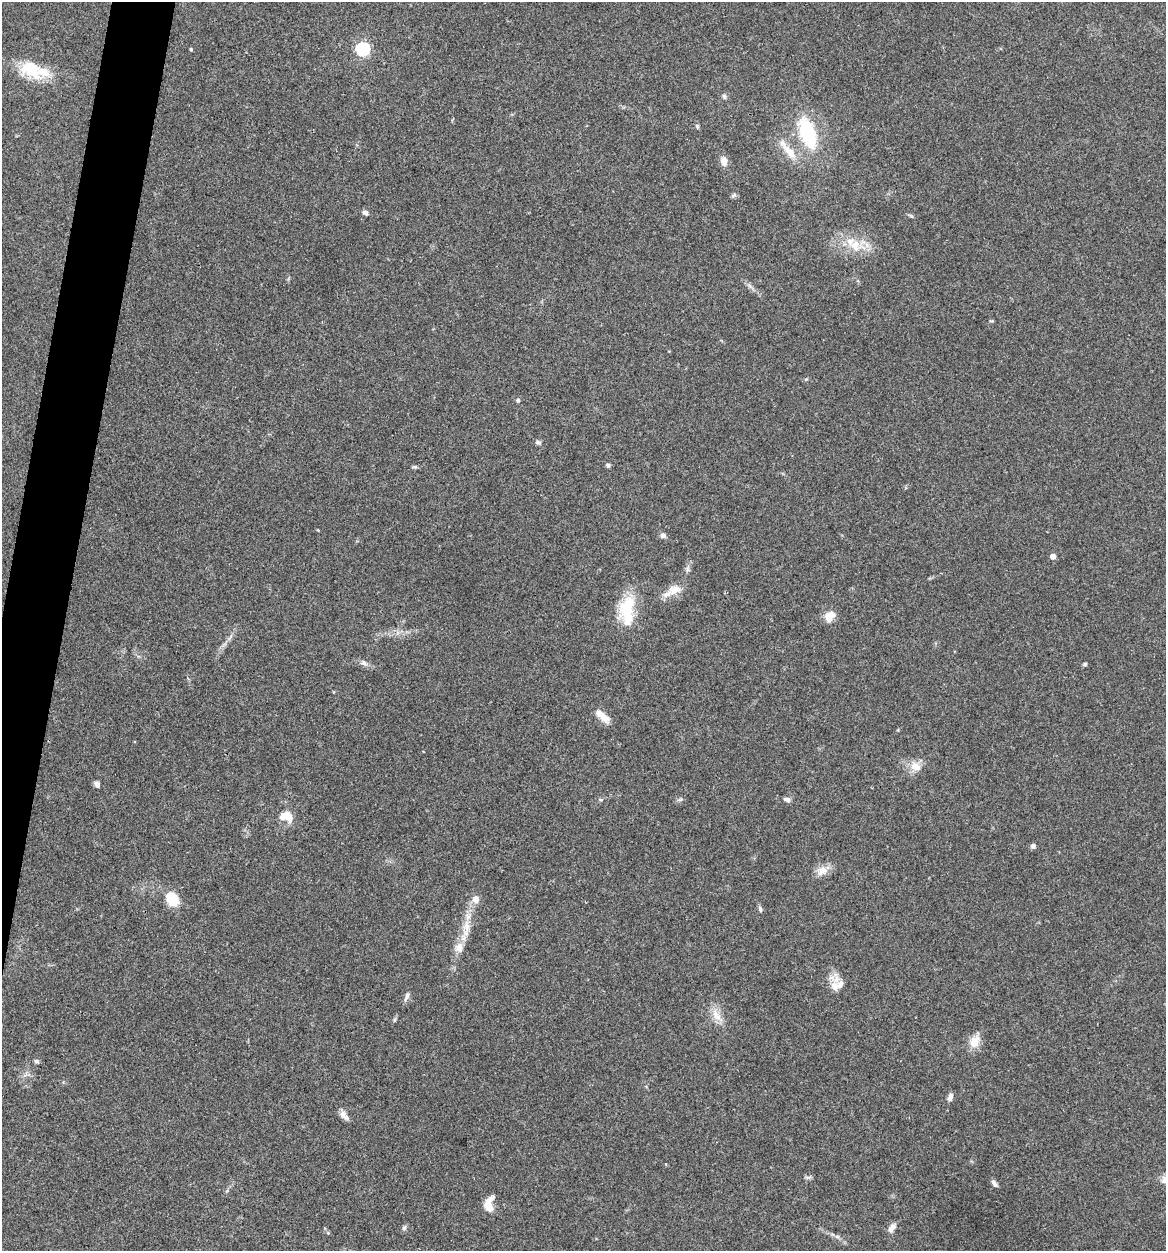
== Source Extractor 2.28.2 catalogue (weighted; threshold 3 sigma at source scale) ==
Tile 7 of 4 x 4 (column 3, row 2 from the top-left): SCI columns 2573-3736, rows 2502-3750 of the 5022 x 5005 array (HDU 1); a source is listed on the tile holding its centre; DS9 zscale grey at full resolution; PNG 1168 x 1253 px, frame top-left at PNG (2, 2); no overlay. Shown black and unused: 3% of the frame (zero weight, under 3 of 4 exposures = <1% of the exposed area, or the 3 px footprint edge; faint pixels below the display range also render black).
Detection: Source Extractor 2.28.2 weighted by HDU 2 'WHT'; one run over the whole footprint, this tile lists its part. Background 0.0635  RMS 0.0051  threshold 0.023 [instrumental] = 3 sigma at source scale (4.5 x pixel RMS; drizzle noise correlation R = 1.50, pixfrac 1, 0.05/0.05 arcsec/px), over >= 5 px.
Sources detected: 59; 7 inside a brighter listed object's ellipse — not listed separately; the other 52 listed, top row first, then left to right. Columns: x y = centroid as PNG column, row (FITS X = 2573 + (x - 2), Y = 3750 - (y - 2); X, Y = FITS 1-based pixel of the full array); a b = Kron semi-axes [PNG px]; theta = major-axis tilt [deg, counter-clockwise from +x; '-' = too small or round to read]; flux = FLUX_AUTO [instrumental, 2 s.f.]
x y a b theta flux
191 49 3 3 - 0.65
362 49 6 6 - 84
31 70 30 19 -33 19
724 97 7 5 -63 0.94
697 126 7 4 -46 0.75
807 133 23 12 -72 43
789 151 29 9 -47 8.6
724 161 13 9 -76 3
733 196 8 5 45 0.95
365 213 7 5 -36 1.6
856 244 15 12 28 7.7
992 321 6 2 5 0.52
806 379 4 4 - 0.53
518 400 5 5 - 0.83
538 442 8 5 2 1
608 465 6 5 - 1
415 467 7 4 -10 0.78
663 535 8 6 5 1.5
1053 556 5 4 - 4
674 590 21 13 20 6.2
627 610 39 18 88 21
830 616 15 11 49 5.1
364 663 10 6 -21 2
1085 664 6 4 17 0.8
602 716 22 8 -41 5.3
916 766 17 11 -31 5.7
97 784 8 6 -64 1.5
787 799 10 5 -20 1.6
680 800 7 4 1 0.88
285 815 13 11 27 5.6
1033 846 6 6 - 1.4
822 871 18 11 25 4.9
172 899 13 9 -61 16
476 899 10 9 - 3.6
760 909 9 5 -75 1.1
466 927 15 10 -88 5.6
459 947 12 10 61 4.8
835 979 16 11 -14 4.9
407 997 12 5 65 1.7
716 1015 20 9 -56 5.6
394 1020 6 4 71 0.73
974 1042 14 11 61 7
36 1061 6 5 - 0.93
951 1095 6 6 - 1.5
343 1114 12 9 -34 2.8
808 1177 10 4 0 1
1165 1180 12 9 25 3.5
994 1183 10 5 -53 1.6
488 1204 19 10 78 6
404 1228 7 5 73 1.1
892 1228 13 7 57 2.8
837 1236 7 4 -1 1.1
Isophote crosses this tile's border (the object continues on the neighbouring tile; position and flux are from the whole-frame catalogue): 1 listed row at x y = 1165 1180